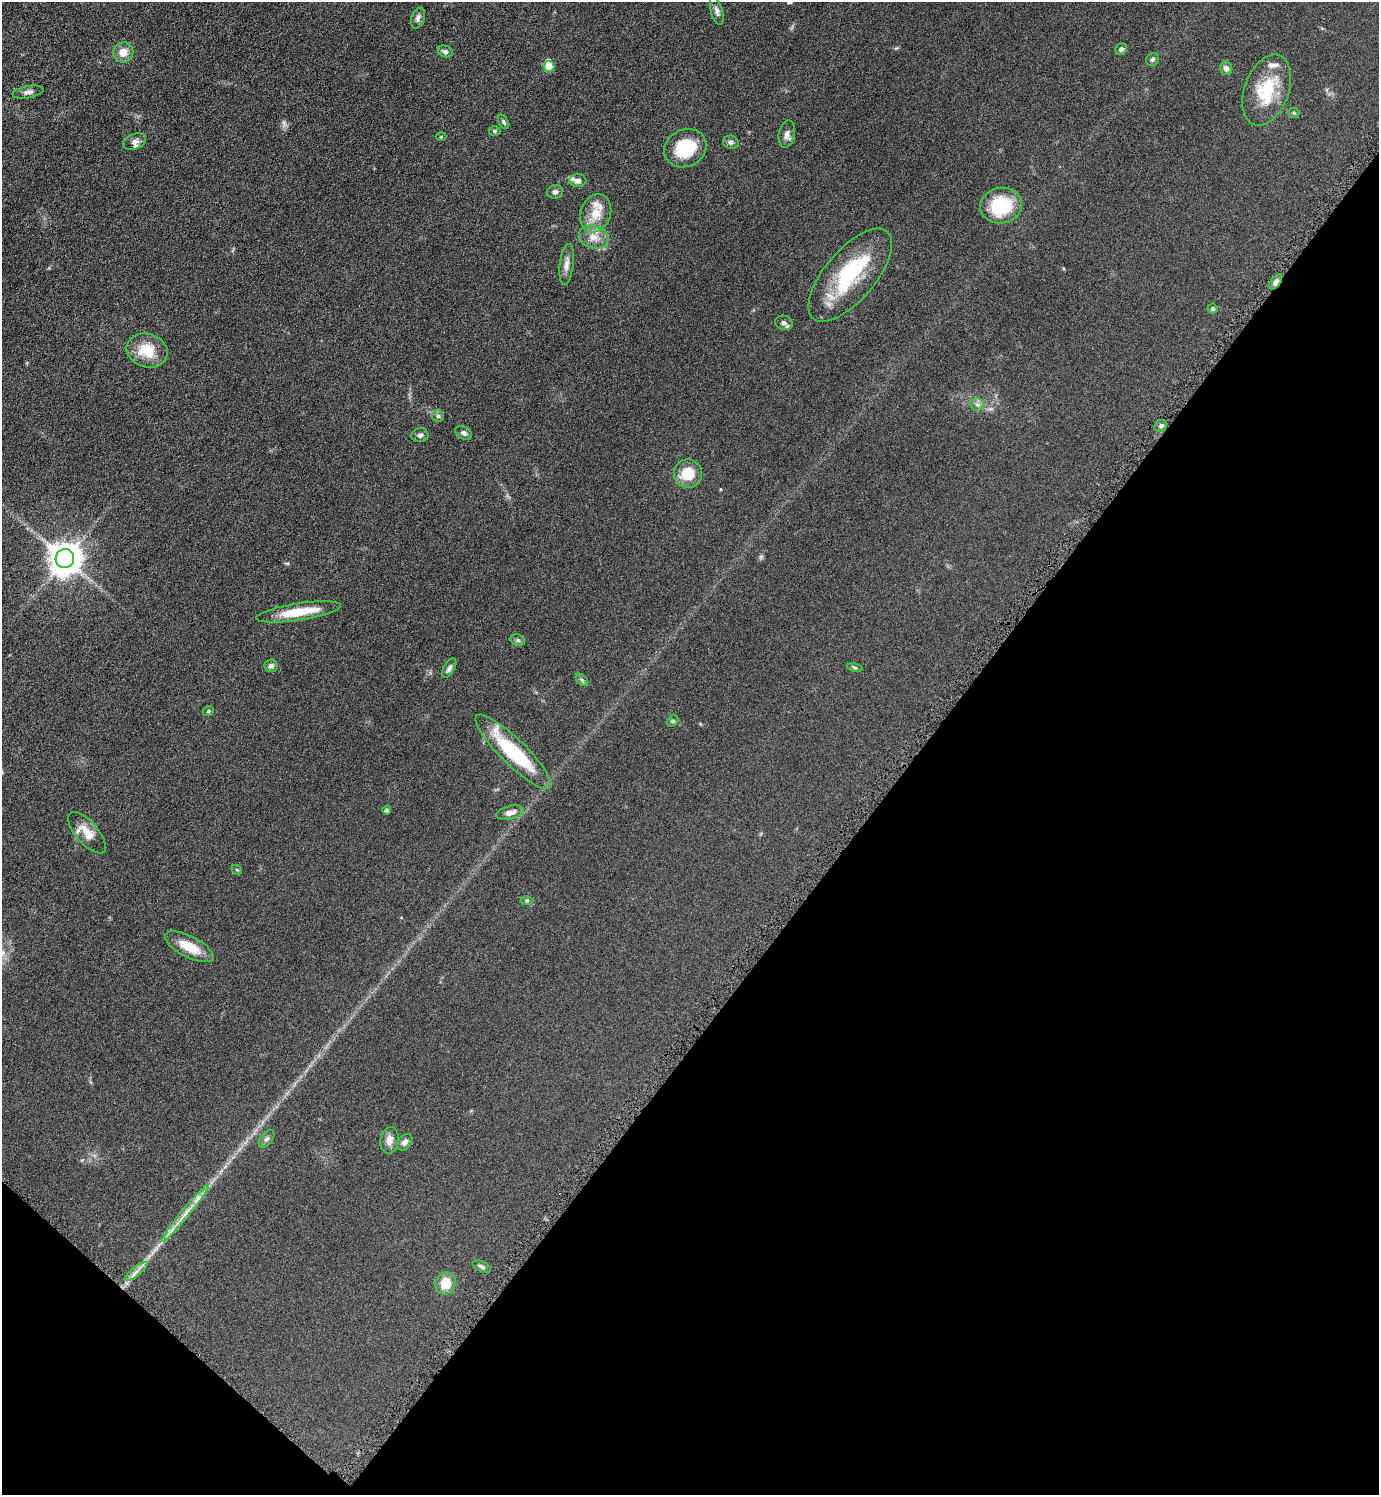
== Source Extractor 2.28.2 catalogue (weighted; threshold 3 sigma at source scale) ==
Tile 15 of 4 x 4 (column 3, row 4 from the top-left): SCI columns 2929-4305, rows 12-1504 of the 5998 x 5995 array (HDU 1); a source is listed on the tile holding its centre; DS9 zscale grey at full resolution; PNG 1381 x 1497 px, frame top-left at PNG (2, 2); each listed source drawn as its Kron ellipse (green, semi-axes under 4 px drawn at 4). Shown black and unused: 36% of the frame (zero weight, under 4 of 8 exposures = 1% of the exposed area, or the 3 px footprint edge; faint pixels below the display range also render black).
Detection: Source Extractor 2.28.2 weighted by HDU 2 'WHT'; one run over the whole footprint, this tile lists its part. Background 0.0953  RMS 0.0062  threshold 0.0252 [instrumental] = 3 sigma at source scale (4.09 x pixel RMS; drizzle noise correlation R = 1.36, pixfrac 0.8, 0.05/0.05 arcsec/px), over >= 5 px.
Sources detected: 68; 1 inside a brighter object's white glare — neither listed nor drawn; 9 inside a brighter listed object's ellipse — not listed separately; the other 58 listed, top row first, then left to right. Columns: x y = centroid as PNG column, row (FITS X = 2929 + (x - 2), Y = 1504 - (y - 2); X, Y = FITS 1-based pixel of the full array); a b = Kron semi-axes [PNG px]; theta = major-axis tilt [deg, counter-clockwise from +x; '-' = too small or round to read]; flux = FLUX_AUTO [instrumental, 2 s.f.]
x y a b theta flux
717 11 15 6 -75 2.1
418 18 11 6 71 2.1
1121 49 6 5 - 1.4
123 52 10 10 - 5.8
445 52 7 5 -22 1.7
1152 59 7 6 - 1.2
549 66 5 5 - 13
1226 68 7 6 - 2.6
1267 90 37 22 70 27
28 92 15 6 10 2.5
1294 113 5 5 - 0.82
503 122 8 4 -60 1.1
494 131 6 4 -1 0.99
787 134 14 8 78 3.4
441 137 5 3 - 0.51
135 142 12 7 19 2.6
731 142 8 6 -14 1.7
685 148 22 18 27 24
578 181 8 6 4 2.2
555 192 8 7 - 1.9
1001 206 21 18 10 31
596 213 19 15 71 10
594 237 15 11 -16 6.2
567 264 20 7 83 3.7
850 275 57 25 50 44
1276 282 8 5 53 2.2
1213 309 5 5 - 0.92
784 323 9 7 -17 1.9
147 351 21 16 -16 15
977 404 7 6 - 1.7
438 416 6 6 - 1.1
1161 426 6 5 - 1.4
464 433 9 6 -29 1.7
420 435 8 7 - 1.7
688 473 14 14 - 14
65 559 9 9 - 1100
298 612 43 8 9 16
518 640 7 5 -21 1.2
271 666 6 6 - 1.8
855 667 8 4 -9 0.83
449 668 10 5 60 2
582 680 7 4 -44 1
208 711 6 4 23 0.82
673 721 6 5 - 0.85
513 752 51 13 -45 42
387 810 4 4 - 1.3
510 813 14 6 15 3.7
87 833 26 11 -49 8
237 870 6 4 -43 0.66
527 900 6 4 0 0.82
189 947 27 10 -27 12
267 1139 10 6 52 1.7
389 1140 13 9 80 4
405 1142 9 6 53 2.5
185 1213 36 4 51 7.3
482 1267 10 5 -24 1.4
136 1272 14 4 38 3.1
445 1283 11 10 - 9.8
Overlapping masked pixels (flux is a lower limit): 1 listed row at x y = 1276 282